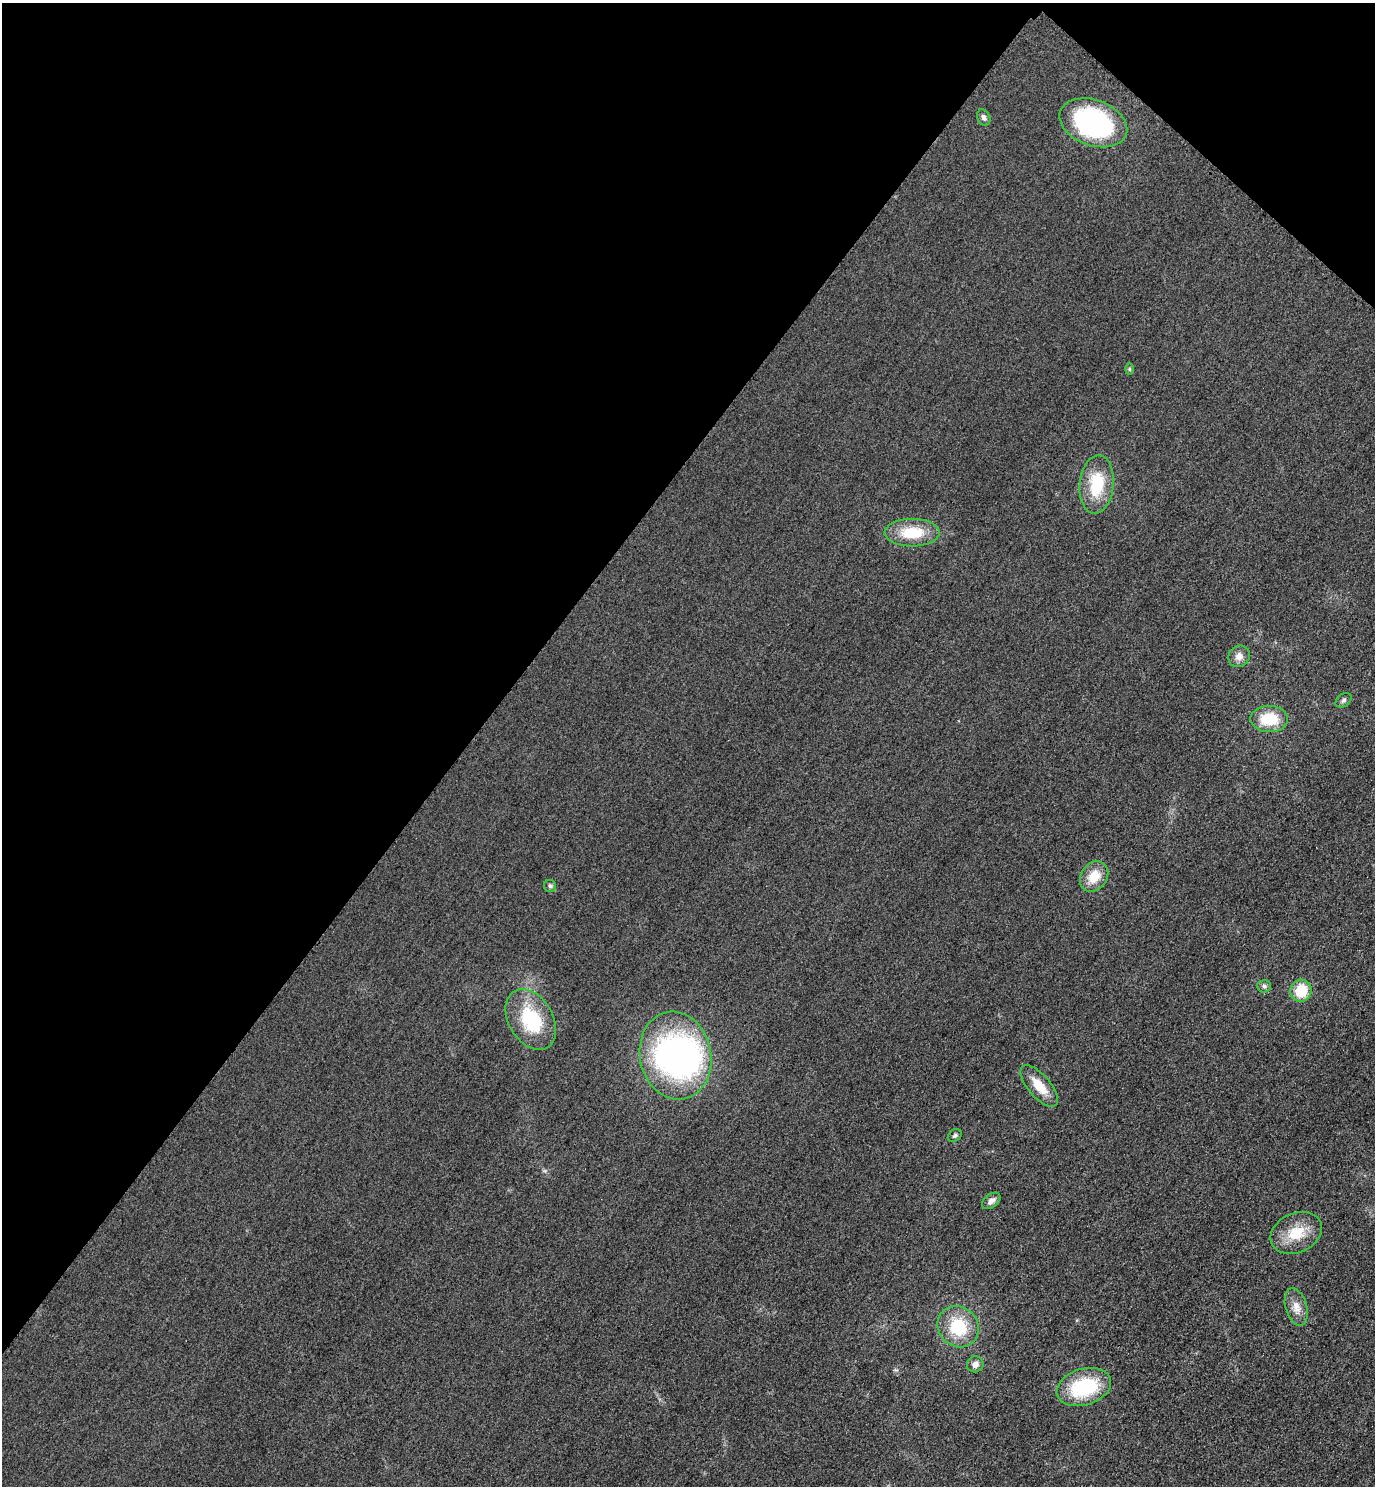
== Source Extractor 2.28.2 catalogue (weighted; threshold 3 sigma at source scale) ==
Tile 2 of 4 x 4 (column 2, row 1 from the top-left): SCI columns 1697-3069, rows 4482-5965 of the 5996 x 5993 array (HDU 1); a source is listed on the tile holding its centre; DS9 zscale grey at full resolution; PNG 1377 x 1488 px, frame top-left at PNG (2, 3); each listed source drawn as its Kron ellipse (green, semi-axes under 4 px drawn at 4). Shown black and unused: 37% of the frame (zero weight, under 3 of 4 exposures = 3% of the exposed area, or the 3 px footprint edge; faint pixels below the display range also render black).
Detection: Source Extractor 2.28.2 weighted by HDU 2 'WHT'; one run over the whole footprint, this tile lists its part. Background 0.051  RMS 0.017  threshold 0.0752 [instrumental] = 3 sigma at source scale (4.5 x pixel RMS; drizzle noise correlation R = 1.50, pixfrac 1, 0.05/0.05 arcsec/px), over >= 5 px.
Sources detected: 23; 1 inside a brighter object's white glare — neither listed nor drawn; the other 22 listed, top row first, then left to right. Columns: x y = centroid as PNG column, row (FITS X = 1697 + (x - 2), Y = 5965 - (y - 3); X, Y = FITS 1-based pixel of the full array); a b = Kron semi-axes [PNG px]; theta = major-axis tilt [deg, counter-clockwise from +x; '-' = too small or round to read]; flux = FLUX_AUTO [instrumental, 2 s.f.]
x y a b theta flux
984 117 8 6 -63 5.4
1093 123 35 23 -20 270
1129 369 6 4 -89 2.1
1097 484 29 17 84 72
912 533 27 14 0 57
1239 656 11 10 - 12
1343 700 9 6 39 4.2
1269 719 19 13 0 54
1094 876 16 13 54 32
550 886 6 6 - 5.4
1264 986 7 6 - 4.6
1301 991 11 10 - 45
531 1019 33 22 -60 100
675 1056 44 35 -79 500
1039 1086 25 11 -49 35
955 1135 7 5 33 3.8
991 1201 10 6 39 8.5
1296 1233 27 19 24 47
1296 1307 19 10 -74 17
958 1327 22 19 -48 73
975 1364 8 8 - 8.5
1084 1387 28 18 17 120